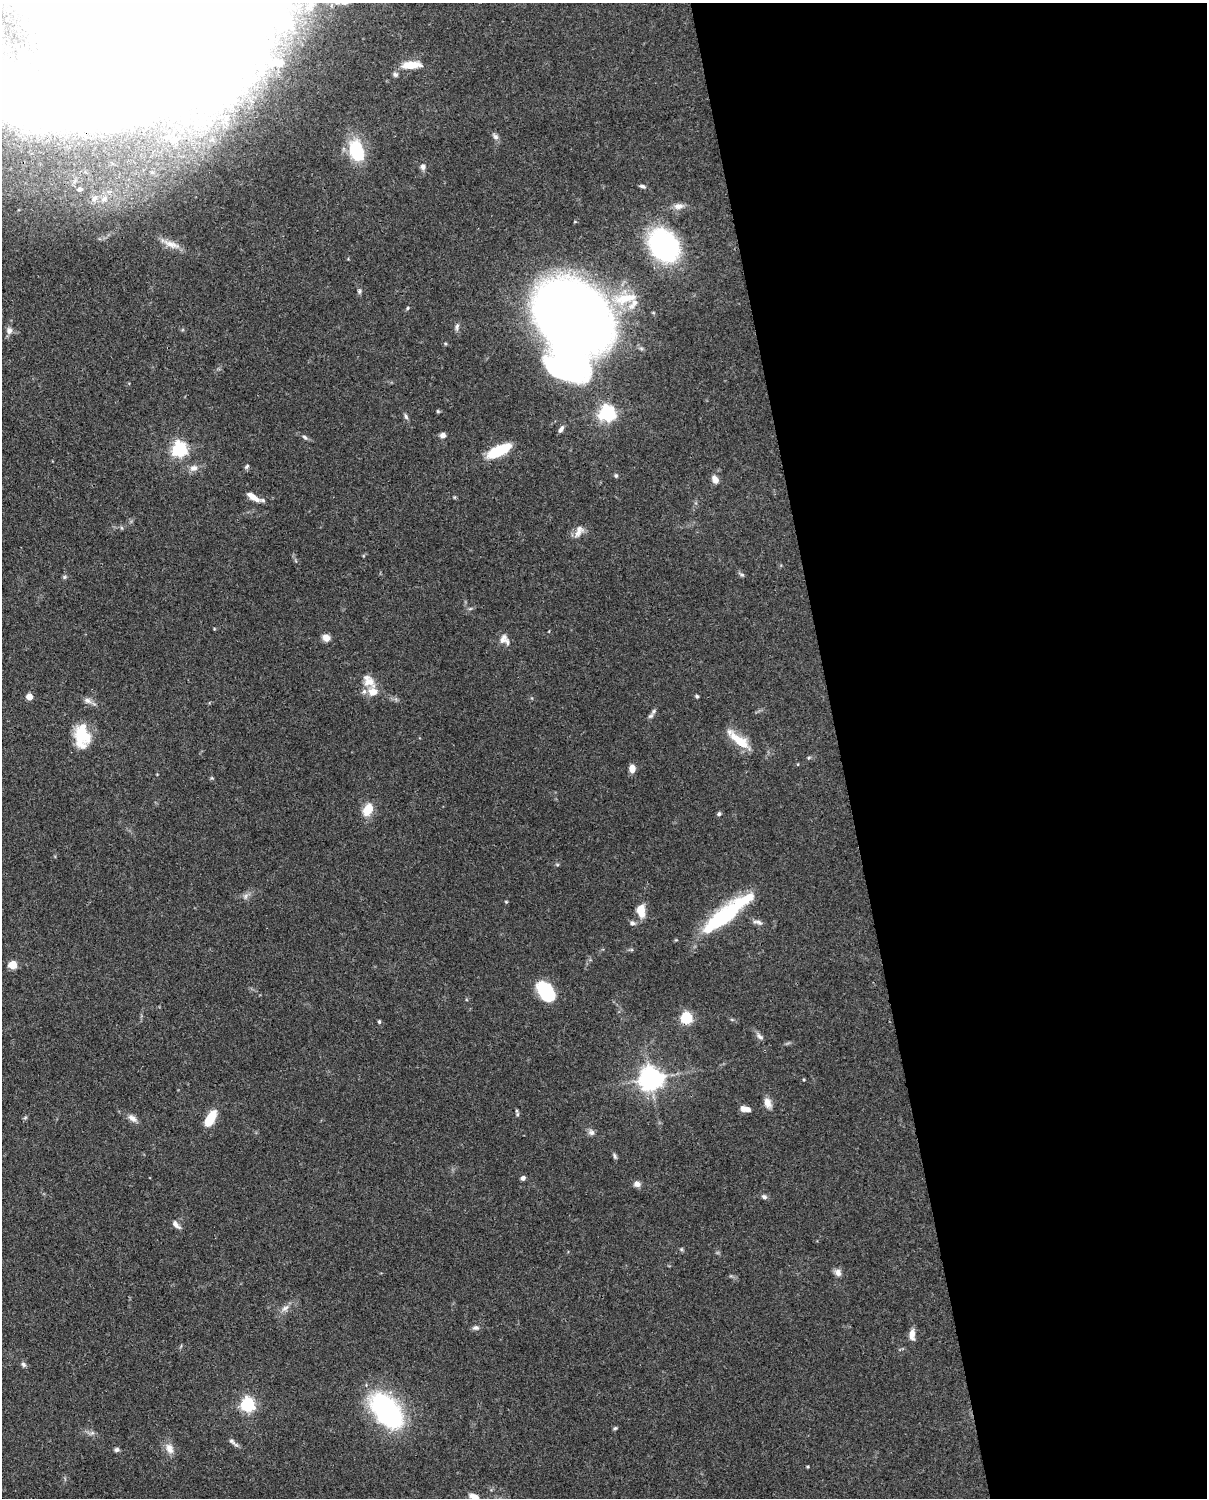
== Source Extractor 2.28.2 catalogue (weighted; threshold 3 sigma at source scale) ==
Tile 8 of 4 x 3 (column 4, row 2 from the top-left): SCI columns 3706-4910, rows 1762-3257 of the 4999 x 4907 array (HDU 1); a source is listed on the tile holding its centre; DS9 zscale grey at full resolution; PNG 1209 x 1500 px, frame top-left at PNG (2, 3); no overlay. Shown black and unused: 30% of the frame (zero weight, under 3 of 4 exposures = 7% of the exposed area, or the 3 px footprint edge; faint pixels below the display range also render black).
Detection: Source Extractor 2.28.2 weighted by HDU 2 'WHT'; one run over the whole footprint, this tile lists its part. Background 0.114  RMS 0.0042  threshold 0.0187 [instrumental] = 3 sigma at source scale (4.5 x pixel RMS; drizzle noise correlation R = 1.50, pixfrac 1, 0.05/0.05 arcsec/px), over >= 5 px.
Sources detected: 121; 22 inside a brighter object's white glare — not listed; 8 inside a brighter listed object's ellipse — not listed separately; the other 91 listed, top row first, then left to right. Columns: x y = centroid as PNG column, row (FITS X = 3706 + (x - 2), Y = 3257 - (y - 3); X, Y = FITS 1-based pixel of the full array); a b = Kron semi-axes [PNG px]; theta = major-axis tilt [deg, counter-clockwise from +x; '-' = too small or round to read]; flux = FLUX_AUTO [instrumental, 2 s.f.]
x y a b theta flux
344 3 9 6 -8 1.5
279 63 11 8 -39 2.2
411 65 25 9 3 6.5
395 74 6 6 - 0.99
15 93 190 51 -18 290
495 136 10 6 -49 1.4
357 151 17 10 -69 31
423 167 8 6 -79 1.6
643 186 8 4 -18 0.99
80 189 7 6 - 2
94 198 11 8 63 2.6
104 199 10 7 26 2.7
678 206 14 8 9 2.6
171 244 27 8 -20 4.6
664 245 31 23 -55 74
359 291 6 5 - 0.77
625 298 38 14 11 12
408 308 5 4 - 0.54
573 316 58 43 -36 620
457 327 11 5 84 1.2
9 330 10 8 -87 2
438 411 5 4 - 0.47
607 413 6 6 - 150
406 416 9 4 -66 0.95
561 429 10 5 58 1.3
443 435 6 6 - 1.8
305 437 8 5 -29 0.95
179 449 6 6 - 110
499 451 23 9 25 19
247 466 7 5 45 0.77
194 468 10 8 3 2.6
616 476 6 5 - 0.66
715 479 10 7 -62 2.5
253 497 16 6 -34 4.4
579 531 19 9 62 3.3
742 574 8 5 -29 0.86
64 577 6 5 - 0.68
326 638 8 7 - 3.1
503 639 14 8 62 2.5
369 682 15 12 4 4.9
697 696 4 4 - 0.64
29 697 5 4 - 7.1
88 701 11 8 -21 2
651 716 9 5 45 1
82 735 26 17 -51 12
739 740 32 9 -39 11
809 757 6 4 19 0.52
798 764 4 3 - 0.31
632 768 8 6 -90 3.4
368 809 15 10 60 7.3
719 814 6 5 - 0.76
557 864 6 4 -19 0.49
245 896 9 6 60 1.5
506 902 5 3 - 0.38
641 910 15 9 -85 6.7
727 913 44 17 38 36
758 922 14 5 -16 1.6
632 923 7 6 - 1.3
13 965 5 5 - 14
546 991 21 16 -39 18
686 1018 6 6 - 40
379 1022 4 3 - 0.68
760 1037 11 6 -48 1.5
651 1079 7 7 - 410
804 1080 4 3 - 0.41
768 1103 13 9 -70 3.1
745 1109 10 6 -12 3
517 1114 8 4 -82 0.72
132 1118 14 8 -40 2.4
210 1118 14 7 59 14
591 1132 10 8 -42 1.6
615 1156 9 4 -62 0.9
523 1178 5 5 - 1.2
637 1184 8 7 - 2.1
764 1197 8 6 -19 1.1
176 1224 12 5 -46 2.1
681 1249 6 4 -45 0.56
838 1273 9 7 -57 2.1
285 1308 12 7 37 2.3
476 1328 9 6 5 1.3
912 1334 12 6 -89 3.4
23 1364 8 6 -45 1
247 1405 6 6 - 89
386 1410 46 26 -50 60
615 1428 5 5 - 0.59
92 1433 7 4 17 0.86
233 1442 17 4 -38 1.4
169 1448 15 10 -67 3.7
117 1450 5 5 - 1.1
808 1467 4 3 - 0.39
474 1497 11 6 -19 3.3
Overlapping masked pixels (flux is a lower limit): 2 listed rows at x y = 15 93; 727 913
Isophote crosses this tile's border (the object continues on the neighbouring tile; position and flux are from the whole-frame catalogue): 3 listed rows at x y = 344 3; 15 93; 474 1497